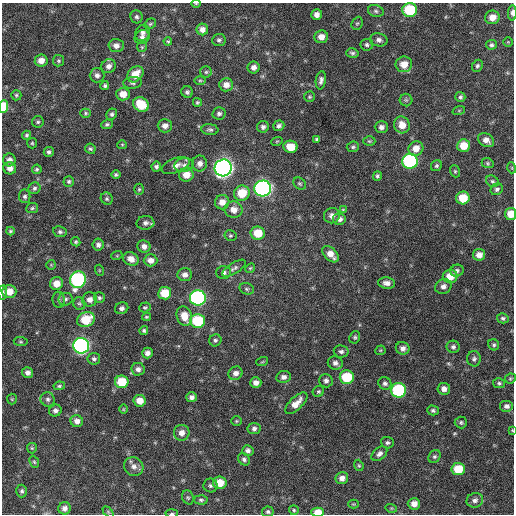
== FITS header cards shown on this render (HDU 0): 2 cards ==
NAXIS1  =                  512 / Axis length
NAXIS2  =                  512 / Axis length

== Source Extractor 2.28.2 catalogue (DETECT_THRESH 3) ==
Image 512 x 512 px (HDU 0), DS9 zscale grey, 1 PNG px = 1 image px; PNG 516 x 516 px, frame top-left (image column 1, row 512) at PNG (2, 3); each listed source drawn as its Kron ellipse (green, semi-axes under 4 px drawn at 4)
Background 296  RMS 18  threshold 53.3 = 3 sigma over >= 5 px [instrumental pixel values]
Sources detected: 217; all 217 listed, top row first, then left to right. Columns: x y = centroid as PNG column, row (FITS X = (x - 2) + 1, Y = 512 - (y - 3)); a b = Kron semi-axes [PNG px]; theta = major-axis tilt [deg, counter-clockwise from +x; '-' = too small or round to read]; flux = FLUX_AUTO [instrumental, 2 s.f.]
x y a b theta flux
196 4 5 3 - 1000
410 10 7 7 - 58000
376 11 8 6 -18 3200
512 13 7 4 89 4100
317 15 5 5 - 6800
136 17 6 6 - 2700
492 17 7 7 - 11000
357 23 7 5 66 1800
150 24 6 5 - 1800
202 29 6 5 - 6500
142 33 8 7 - 4700
142 37 8 6 34 3800
321 37 7 6 - 8700
219 40 7 6 - 2800
379 40 9 6 -11 4400
168 41 4 4 - 1500
508 42 4 4 - 1100
367 45 6 6 - 2600
491 45 5 4 - 2500
116 46 7 6 - 5900
142 47 5 5 - 1500
352 53 6 4 -14 2600
41 61 6 6 - 9100
59 61 6 5 - 2000
404 64 8 8 - 14000
109 66 7 7 - 5600
477 66 6 5 - 2500
254 67 6 6 - 5200
206 72 6 5 - 2400
135 74 9 7 45 17000
97 75 7 7 - 4300
200 80 6 3 0 1500
321 80 9 5 81 4000
133 83 9 6 5 3300
226 85 7 6 - 7900
105 86 4 4 - 2200
187 92 6 5 - 2700
123 94 7 6 - 12000
16 95 5 5 - 1900
309 97 5 5 - 1700
460 97 5 5 - 2600
406 100 6 6 - 2300
197 102 4 4 - 1700
141 104 8 6 -34 31000
3 107 6 4 84 29000
459 110 6 4 19 1400
86 113 5 4 - 1700
112 114 6 5 - 2700
219 114 7 6 - 3400
38 122 6 5 - 2200
107 124 6 4 23 2200
402 125 8 8 - 13000
165 126 7 7 - 6500
279 126 6 5 - 3100
263 127 6 6 - 3500
381 127 6 6 - 4700
210 130 8 5 -6 2800
27 135 4 4 - 2000
317 139 4 3 - 1800
486 140 9 6 -33 7200
277 141 6 3 19 1300
369 141 6 5 - 1800
32 143 5 5 - 1600
122 145 5 4 - 1300
464 146 6 6 - 19000
290 147 7 6 - 19000
353 147 6 5 - 2200
416 148 8 7 - 11000
90 149 5 5 - 2100
49 152 5 5 - 2800
9 160 6 6 - 5500
410 161 8 7 - 190000
488 163 6 5 - 1900
200 164 8 7 - 6700
184 165 10 7 8 4800
176 166 14 7 20 8300
436 166 6 5 - 2100
156 167 5 5 - 2900
10 168 6 6 - 7600
223 168 8 8 - 700000
512 168 5 3 - 1000
37 169 5 4 - 1800
455 171 6 4 -69 1700
116 175 5 4 - 2200
186 175 7 7 - 13000
377 176 5 4 - 2200
69 181 5 5 - 2100
492 181 7 5 -31 2300
300 184 7 5 -35 2000
34 188 6 5 - 2600
263 188 8 8 - 400000
139 189 5 4 - 1700
497 189 6 5 - 2900
242 193 8 7 - 28000
25 196 7 5 -81 2700
463 198 7 6 - 26000
107 199 6 5 - 2200
222 202 7 7 - 9700
32 208 6 5 - 2300
233 210 9 8 - 10000
343 210 4 4 - 1200
510 214 6 5 - 15000
332 216 8 7 - 6100
340 219 7 6 - 5000
145 223 9 7 4 4500
10 231 4 3 - 1700
60 232 7 5 -11 2800
258 233 7 6 - 23000
230 236 6 5 - 1900
76 242 5 4 - 1900
98 245 6 5 - 3900
144 246 6 6 - 6100
330 254 10 6 -46 10000
117 255 5 3 - 1200
479 255 6 6 - 8100
131 259 8 6 -28 9000
150 260 7 6 - 7800
51 265 5 5 - 1600
234 268 13 5 32 4300
250 268 5 4 - 1500
99 270 5 3 - 1200
457 271 7 6 - 3100
223 272 7 6 - 3900
185 275 7 6 - 5500
450 276 7 7 - 17000
78 280 8 8 - 190000
387 283 8 5 -5 5900
56 284 6 6 - 12000
443 286 8 7 - 5900
247 289 7 5 -16 2300
9 291 7 6 - 14000
3 292 7 4 84 2600
165 293 6 6 - 25000
99 298 5 5 - 2200
198 298 8 7 - 260000
65 299 7 6 - 3200
90 299 7 7 - 6800
59 300 8 6 -79 2500
79 304 6 6 - 2300
145 307 6 5 - 1800
122 308 7 6 - 3800
184 316 10 7 -70 16000
146 317 4 3 - 1600
503 318 6 5 - 2400
86 319 9 7 26 34000
198 321 7 7 - 58000
144 330 4 4 - 2200
355 337 6 5 - 2100
215 340 6 6 - 2600
21 342 7 4 -6 1500
494 345 6 5 - 2200
81 346 8 8 - 340000
453 347 6 6 - 3100
403 348 7 6 - 5600
380 350 5 4 - 1400
341 351 7 6 - 3300
147 353 5 5 - 5100
94 359 6 6 - 2900
474 359 7 7 - 3500
262 362 6 3 18 1400
335 363 7 6 - 4800
138 369 7 6 - 4800
28 373 5 5 - 5000
235 373 7 6 - 6100
283 377 7 6 - 5100
347 377 7 7 - 41000
510 378 5 5 - 1500
326 381 7 6 - 3800
122 382 7 6 - 33000
256 383 6 5 - 6000
385 383 7 6 - 3600
499 383 6 5 - 2200
59 386 6 4 9 1900
444 389 6 6 - 6700
399 390 7 7 - 120000
318 392 6 5 - 2000
192 397 5 5 - 4500
12 399 5 5 - 1500
48 399 7 6 - 3500
140 401 6 6 - 12000
296 403 14 6 44 12000
507 406 7 6 - 4700
123 409 5 3 - 1000
433 410 6 5 - 2700
55 411 6 6 - 4200
77 421 6 6 - 6600
236 421 5 4 - 1500
461 422 6 5 - 2300
254 428 6 5 - 4100
512 430 4 3 - 880
182 433 8 7 - 8100
387 443 6 5 - 2700
32 448 5 5 - 1600
248 451 5 5 - 4100
379 454 9 6 38 4500
434 457 7 5 43 2600
244 459 7 5 -44 3100
34 462 6 4 -67 1700
359 465 6 4 -68 1600
134 466 10 9 - 6900
458 469 6 6 - 32000
342 478 6 6 - 6900
220 483 7 6 - 21000
210 485 7 7 - 3200
22 491 6 5 - 2600
188 497 7 5 -68 2000
201 500 6 5 - 2200
475 500 8 7 - 4700
353 504 5 4 - 1200
414 504 6 6 - 8900
65 508 6 6 - 5600
391 508 6 3 -17 1200
294 510 5 5 - 1600
108 512 6 4 -46 1500
268 512 6 5 - 2600
318 512 6 4 0 17000
172 514 6 3 4 1900
At the frame edge (FLAGS 8, measured only in part): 8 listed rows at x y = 196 4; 512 13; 3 107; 510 214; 3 292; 512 430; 318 512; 172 514